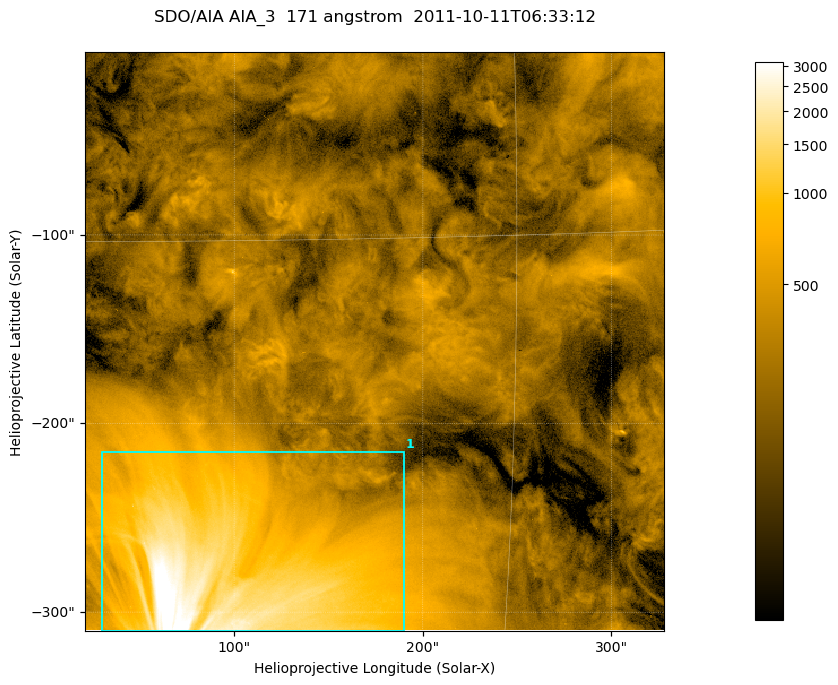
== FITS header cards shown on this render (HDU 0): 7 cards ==
TELESCOP= 'SDO/AIA '
INSTRUME= 'AIA_3   '
WAVELNTH=                  171
WAVEUNIT= 'angstrom'
DATE-OBS= '2011-10-11T06:33:12.34'
CTYPE1  = 'HPLN-TAN'
CTYPE2  = 'HPLT-TAN'

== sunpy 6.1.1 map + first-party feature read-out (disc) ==
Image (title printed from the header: SDO/AIA AIA_3  171 angstrom  2011-10-11T06:33:12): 512 x 512 px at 0.599 arcsec/px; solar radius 961 arcsec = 1603 px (partial field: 3.2% of the solar disc is inside the frame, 100% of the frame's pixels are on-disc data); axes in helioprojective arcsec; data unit not stated in the header (colour bar unlabelled)
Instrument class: DISC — disc imager (sunpy class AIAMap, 171 A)
Bright regions (active regions / flare kernels): reference = the on-disc median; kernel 5 px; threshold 5 sigma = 552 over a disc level ~290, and >= 1.15x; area >= 262 px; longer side >= 6 px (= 3.6 arcsec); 1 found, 1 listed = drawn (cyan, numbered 1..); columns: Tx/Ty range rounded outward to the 2 arcsec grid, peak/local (2 s.f.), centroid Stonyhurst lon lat
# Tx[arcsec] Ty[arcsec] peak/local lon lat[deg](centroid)
1 30..190 -310..-214 16 +6 -10